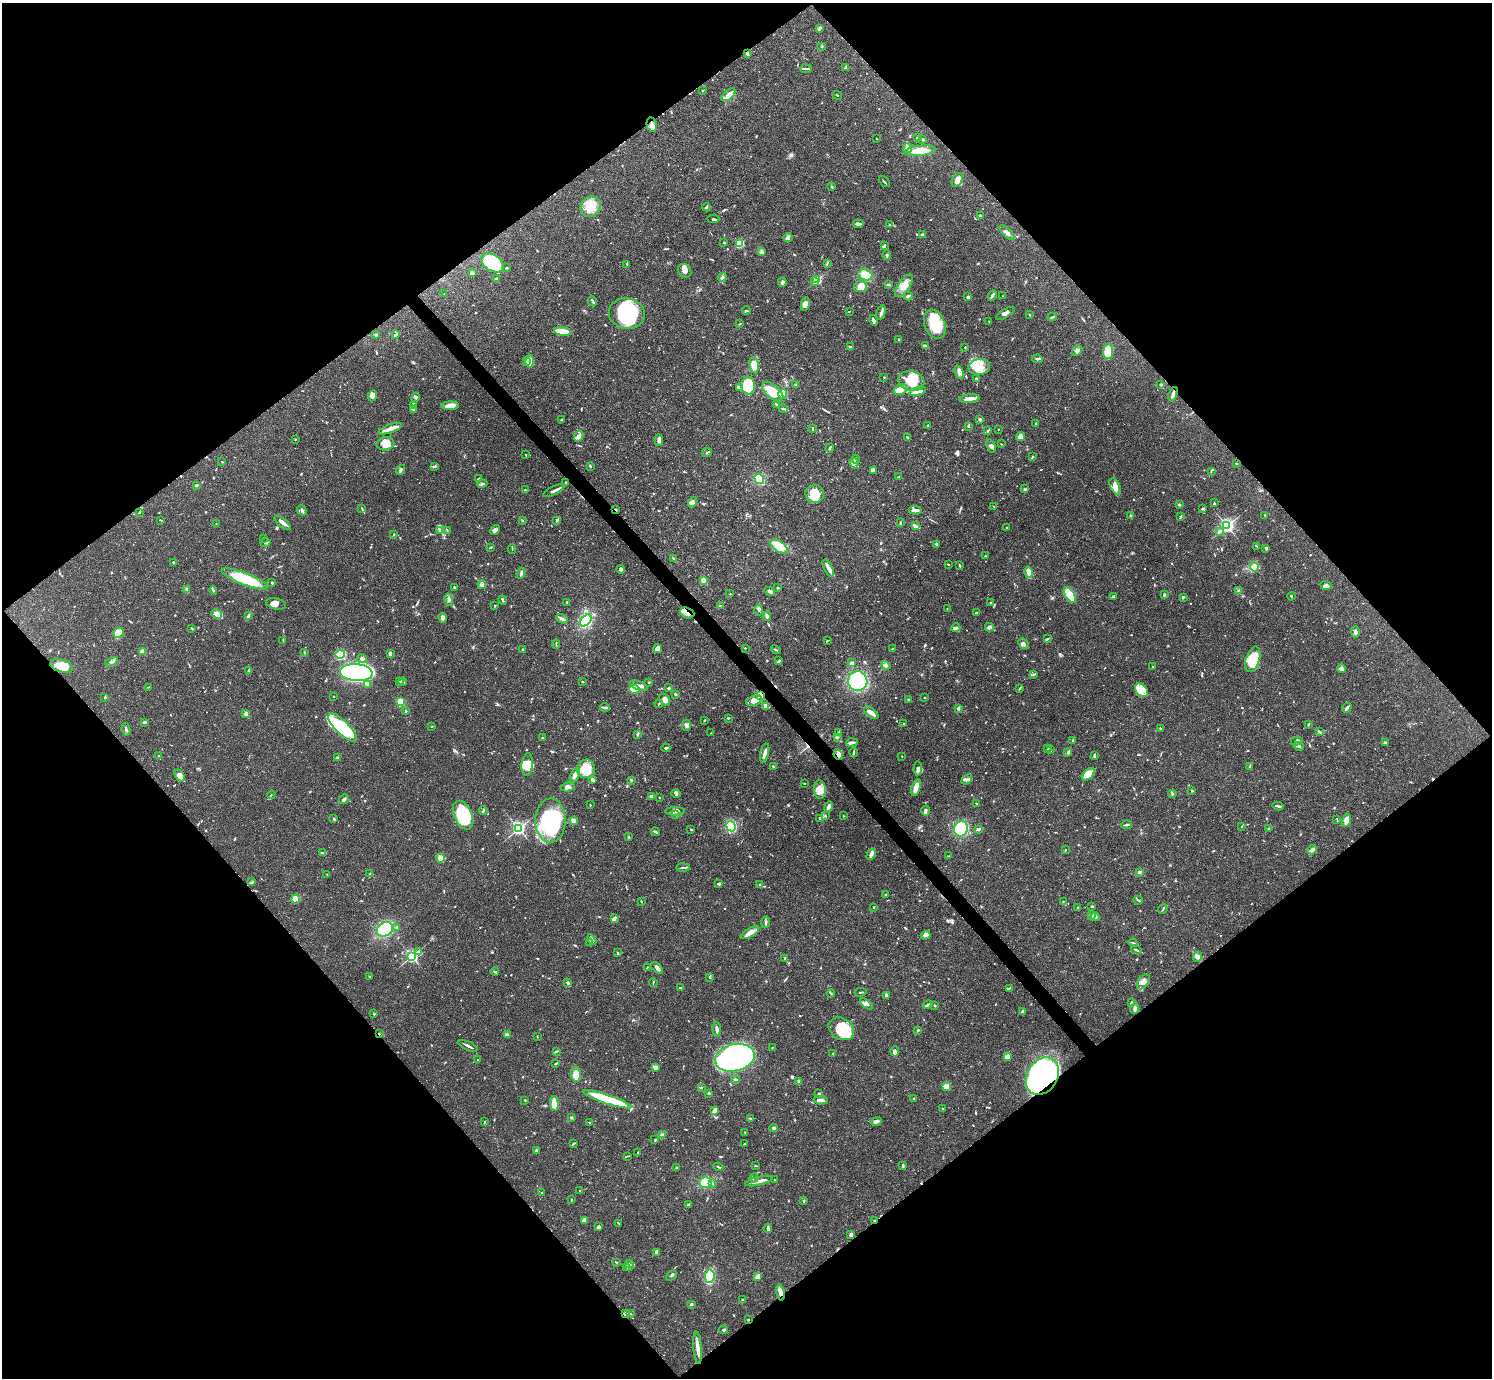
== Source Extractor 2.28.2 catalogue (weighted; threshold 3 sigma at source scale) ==
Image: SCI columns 1-5959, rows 159-5660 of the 5963 x 5960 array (HDU 1 of 3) = the unmasked area's bounding box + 8 px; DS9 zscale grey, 4 x 4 block average (1 PNG px = mean of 4 x 4 image px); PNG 1494 x 1380 px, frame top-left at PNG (2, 3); each listed source drawn as its Kron ellipse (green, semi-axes under 4 px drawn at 4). Shown black and unused: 50% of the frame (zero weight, under 3 of 4 exposures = <1% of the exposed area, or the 3 px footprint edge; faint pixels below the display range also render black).
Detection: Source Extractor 2.28.2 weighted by HDU 2 'WHT'. Background 0.0406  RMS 0.0027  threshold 0.012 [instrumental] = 3 sigma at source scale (4.5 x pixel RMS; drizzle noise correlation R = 1.50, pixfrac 1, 0.05/0.05 arcsec/px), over >= 5 px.
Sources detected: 1082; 7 too faint to see at this stretch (4 x 4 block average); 9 inside a brighter object's white glare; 7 cosmic-ray / hot-pixel residue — neither listed nor drawn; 27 coinciding with a brighter row at this scale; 88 inside a brighter listed object's ellipse — not listed separately; of the other 944, all 500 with FLUX_AUTO >= 1.01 (the completeness limit of this list) listed and drawn (444 fainter detections not listed), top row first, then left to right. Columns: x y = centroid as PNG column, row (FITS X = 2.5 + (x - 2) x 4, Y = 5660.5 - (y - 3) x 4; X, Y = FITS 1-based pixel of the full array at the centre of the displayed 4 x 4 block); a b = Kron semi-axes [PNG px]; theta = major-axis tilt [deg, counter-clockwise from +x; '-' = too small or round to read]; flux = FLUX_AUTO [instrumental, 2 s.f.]
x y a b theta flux
819 28 3 2 - 5.3
822 46 2 2 - 1.2
747 54 3 3 - 2.8
845 67 3 2 - 3.6
806 69 6 2 5 2.3
702 90 3 2 - 1
728 95 8 4 41 9.6
837 95 5 2 - 1.7
652 125 7 5 -76 7.8
877 138 2 2 - 1.1
918 138 2 2 - 5.6
923 139 3 2 - 1.8
907 148 5 3 - 7.1
920 151 16 5 6 30
957 180 7 5 60 10
884 182 6 2 -48 2
832 187 3 2 - 1.6
591 207 11 9 56 27
706 207 4 2 - 3
980 216 3 2 - 2.4
713 219 6 2 -3 1.8
858 224 5 3 - 4.4
890 225 3 2 - 2
1007 233 9 3 -45 5.7
923 235 4 2 - 5.9
788 238 5 4 - 3.9
724 243 2 2 - 4.7
740 243 2 2 - 63
884 246 3 2 - 4.1
761 252 3 3 - 5
887 255 4 2 - 2.2
492 263 12 8 -35 93
827 263 3 2 - 1.3
627 265 4 2 - 1.6
506 268 2 2 - 1.4
685 271 7 6 - 7.1
472 272 3 2 - 1.9
865 275 7 5 -20 23
722 277 4 3 - 3.1
496 279 2 2 - 12
817 280 2 2 - 150
815 281 2 2 - 14
782 282 4 3 - 3
889 285 3 2 - 1.7
861 286 6 6 - 18
904 286 13 6 55 16
444 294 2 2 - 1.3
992 295 5 2 - 4.4
908 296 4 2 - 3.5
1002 296 2 2 - 1.3
968 297 2 2 - 14
593 301 5 2 - 3.7
805 304 7 4 80 12
746 311 4 2 - 2.1
849 311 3 2 - 1
881 313 7 3 76 4.8
1005 313 10 3 30 4.8
627 314 18 15 -10 110
1030 314 2 2 - 2
1052 317 4 2 - 2.3
874 320 5 3 - 5
989 321 2 2 - 2.1
740 324 4 2 - 1.2
935 324 15 10 -68 50
562 331 8 2 -10 54
376 334 2 2 - 9
395 335 4 2 - 1.8
899 339 2 2 - 2.1
925 346 4 2 - 4.2
850 347 4 2 - 1.9
965 347 3 2 - 1.1
1077 351 6 3 47 4.2
1108 351 7 5 84 54
1037 359 5 2 - 2.1
527 361 3 2 - 1.8
530 361 6 3 -87 5.6
754 365 8 4 -79 14
979 367 11 8 4 22
959 372 7 4 -65 6.1
884 377 2 2 - 1
976 379 3 2 - 1.8
911 381 13 9 -16 43
1161 384 3 2 - 2.3
748 385 9 7 -82 67
795 385 3 2 - 2.3
739 388 3 2 - 1.4
900 390 7 4 27 11
773 391 13 6 -41 37
918 391 8 4 17 10
783 394 5 4 - 22
1173 394 7 3 67 5.3
372 396 6 3 67 5
415 397 4 3 - 3.5
970 399 10 2 6 15
776 404 3 2 - 2.2
413 405 3 2 - 1.4
450 406 9 4 3 14
413 409 2 2 - 2.4
783 409 4 2 - 4.1
980 419 3 2 - 4.1
561 420 3 2 - 1.3
1036 423 3 2 - 1.1
928 426 3 2 - 3
969 426 3 2 - 1.4
813 428 3 2 - 1.9
390 429 12 4 20 11
998 429 2 2 - 1
988 431 3 2 - 1.4
579 436 6 4 63 6.2
907 437 3 2 - 1.7
1021 437 4 4 - 8.3
295 439 2 2 - 1.1
659 440 6 3 -88 5.7
385 444 9 6 10 15
1001 444 2 2 - 1
991 446 7 4 -70 4.8
830 448 5 2 - 2.5
707 452 5 2 - 1.4
526 455 2 2 - 1.4
1032 457 3 2 - 1.4
856 459 4 3 - 2.7
222 462 2 2 - 1.2
854 463 5 3 - 4.3
1236 463 2 2 - 1.1
435 466 4 2 - 2.8
590 466 4 2 - 1.5
401 470 5 2 - 3
873 470 3 2 - 2
1211 471 3 2 - 1.1
899 477 3 2 - 1.2
478 479 3 2 - 1.8
759 479 5 4 - 31
566 482 2 2 - 1.1
482 484 5 3 - 3.2
196 485 3 2 - 3.9
1115 486 9 5 -64 11
1025 489 4 2 - 1.2
525 490 2 2 - 2
554 491 12 2 26 5.9
815 494 9 9 - 24
692 502 5 4 - 6.5
1214 503 2 2 - 1.2
1179 505 2 2 - 3
994 506 3 2 - 1.4
362 509 3 2 - 1.6
1202 509 4 2 - 1.8
302 510 5 2 - 3.6
615 510 2 2 - 2.2
915 510 6 3 -4 5.5
140 512 3 2 - 1.1
1265 515 2 2 - 1.8
1131 516 3 2 - 1.2
1181 517 4 2 - 1.8
161 520 3 2 - 1.3
557 520 4 3 - 2.9
522 521 3 2 - 1.3
216 523 2 2 - 1.3
283 523 10 3 -39 5.7
900 523 4 2 - 2.3
915 526 4 2 - 7.2
1227 526 3 3 - 400
1007 528 3 2 - 1.3
439 530 4 3 - 2.6
447 530 3 2 - 1
495 530 5 3 - 7.4
1219 531 3 2 - 3.3
394 535 2 2 - 1.5
264 538 2 2 - 1.2
265 543 5 2 - 1.5
936 544 3 2 - 2.8
1257 546 3 2 - 1.3
491 547 2 2 - 1.9
779 547 10 5 -34 26
1266 548 3 3 - 1.9
512 549 4 2 - 1.3
985 556 2 2 - 1.1
674 558 4 2 - 1.9
173 562 2 2 - 4.2
948 564 3 2 - 1.3
960 565 3 2 - 1.4
1254 567 5 4 - 5.3
828 568 10 4 -63 7.6
621 569 4 3 - 4.9
1029 572 6 2 -77 18
521 573 5 2 - 2.6
245 579 24 6 -21 80
703 580 4 3 - 4.6
272 583 3 2 - 2.2
482 585 4 3 - 3
1326 586 5 3 - 4.6
454 587 2 2 - 2.8
778 588 2 2 - 2.1
187 589 3 2 - 1.7
213 590 4 2 - 2.4
1239 590 3 2 - 1.7
770 591 5 3 - 4.4
730 594 2 2 - 1.2
1070 595 9 4 -56 91
1164 595 3 3 - 1.7
1113 596 4 2 - 2.3
1291 596 4 2 - 1.5
1183 597 4 2 - 1.5
449 600 6 2 -82 2.8
502 600 4 2 - 2.5
567 602 3 2 - 1.1
990 602 2 2 - 1.3
276 604 10 5 -12 8.5
495 606 3 2 - 1.3
720 606 2 2 - 3.2
947 608 2 2 - 1.5
759 610 5 3 - 3.1
687 613 7 5 -21 9.6
976 613 3 3 - 2
217 614 6 3 -37 16
248 616 3 3 - 2.4
767 616 4 3 - 2.8
443 618 5 2 - 5.1
562 619 6 2 -32 3.7
586 620 7 4 47 54
989 627 4 2 - 8
956 628 4 3 - 5.4
192 629 2 2 - 1.2
1355 632 5 4 - 4.1
118 633 6 5 - 18
1047 639 3 2 - 1.9
283 640 3 2 - 1
827 640 4 2 - 1.1
556 644 4 2 - 1.2
1023 644 6 4 -48 5
745 648 2 2 - 2.2
522 649 2 2 - 1.9
658 649 4 3 - 11
893 649 3 2 - 1.1
776 650 5 2 - 1.8
142 652 2 2 - 55
304 652 3 2 - 1.3
390 653 3 2 - 5.5
340 655 5 4 - 81
362 658 5 3 - 5.5
1253 659 13 7 72 58
779 661 3 2 - 4.6
112 662 7 2 25 3.5
852 663 3 2 - 4.4
886 665 5 3 - 3.4
61 666 11 6 -19 29
1153 667 2 2 - 1
1341 669 4 3 - 4.3
249 671 4 2 - 3.4
356 672 16 8 -4 610
1033 675 3 2 - 2.3
582 681 2 2 - 1.2
858 681 10 9 - 110
400 682 2 2 - 1.1
403 682 4 2 - 2.8
649 682 2 2 - 1.5
368 684 4 3 - 5.5
639 686 9 3 -18 7.2
148 687 4 2 - 1.2
669 688 2 2 - 4.5
1020 688 3 2 - 1.4
634 689 5 3 - 37
1141 690 7 5 -48 13
675 694 3 2 - 1.9
760 695 4 3 - 58
334 696 2 2 - 1
105 697 4 2 - 1.7
924 698 2 2 - 1.5
908 699 2 2 - 1.1
665 700 6 4 -49 9.2
754 700 8 5 19 15
401 702 4 3 - 35
659 704 4 2 - 1.7
765 706 4 3 - 3.9
605 707 5 3 - 3.3
958 708 3 2 - 2.6
1347 708 5 2 - 4.7
406 711 2 2 - 1.1
871 713 8 3 -37 14
246 714 4 3 - 9.4
728 718 3 2 - 1.8
704 720 3 2 - 1.7
144 722 3 2 - 3.5
904 724 2 2 - 1.8
686 725 5 4 - 4.2
1308 725 4 2 - 1.5
432 726 3 2 - 1.6
342 727 19 6 -45 74
1160 728 2 2 - 1.3
126 729 6 2 -79 3
1319 731 3 2 - 1.7
839 732 3 2 - 1.8
711 733 3 2 - 1.1
637 734 3 2 - 1.5
543 737 3 2 - 1.2
837 737 4 2 - 1.7
1073 740 2 2 - 1.5
1297 741 6 3 14 4
852 742 6 2 4 5
1386 743 3 2 - 4.1
1299 746 5 2 - 2.7
666 748 4 2 - 2.6
1048 749 2 2 - 1.1
1051 749 3 2 - 1.3
854 752 5 2 - 1.9
1068 752 4 2 - 1.9
765 753 9 2 76 8
838 755 5 4 - 8
1094 755 3 2 - 3
158 756 2 2 - 1.1
902 756 2 2 - 1.2
338 758 3 2 - 3.4
527 765 11 5 83 20
1250 766 4 2 - 2.3
773 767 3 2 - 1.4
918 768 7 4 87 6.1
586 769 9 9 - 34
1088 774 7 4 41 30
575 775 8 4 65 9.5
180 776 7 4 -55 10
967 779 6 3 40 5
592 780 3 2 - 6.2
631 780 4 2 - 1.6
804 783 2 2 - 1.1
568 787 7 3 12 6.6
916 788 9 3 74 18
820 789 9 6 -83 14
1192 790 2 2 - 2.1
676 793 4 3 - 3.9
1172 794 4 3 - 2.1
271 795 4 2 - 1.2
651 796 4 2 - 3.8
659 798 2 2 - 1.9
344 799 5 2 - 4.6
976 803 3 2 - 1.1
590 805 2 2 - 1
1278 806 6 2 -11 2.8
829 807 5 3 - 5.9
483 810 4 2 - 2.6
675 811 10 3 1 5.6
926 811 5 3 - 4.9
675 814 3 2 - 1.3
463 815 15 9 -66 71
825 815 2 2 - 1.2
843 816 2 2 - 1.2
820 818 3 2 - 2.1
334 819 3 2 - 1.7
1337 819 4 2 - 1.1
550 820 22 15 89 130
1346 820 7 3 77 15
574 821 4 3 - 5.3
1126 825 6 2 10 2.4
731 826 5 4 - 60
1241 826 3 2 - 1.3
519 828 2 2 - 380
1268 828 2 2 - 1.1
691 829 2 2 - 1
961 829 8 7 - 78
978 829 4 2 - 4.1
655 832 4 2 - 3
628 837 2 2 - 1.9
1065 850 3 2 - 1.3
1312 850 5 3 - 7.2
322 852 2 2 - 1.4
871 854 6 3 60 4.6
949 856 3 2 - 1.2
441 858 4 4 - 13
683 867 7 2 1 3.1
1139 872 3 2 - 2.8
370 873 3 2 - 2.4
327 874 2 2 - 1.2
252 882 4 2 - 1.7
719 884 4 3 - 2.3
760 884 2 2 - 3.8
886 895 2 2 - 1.1
296 899 4 3 - 35
1138 900 5 2 - 2
641 901 2 2 - 1.2
1063 901 2 2 - 1.2
1092 906 2 2 - 2.8
874 907 2 2 - 1.1
1078 908 2 2 - 3.2
1163 909 5 2 - 1.9
1092 915 3 3 - 5
1095 917 4 3 - 4.6
614 919 4 2 - 3.6
765 922 5 2 - 2.8
397 928 2 2 - 1.6
385 929 8 6 33 110
750 933 10 4 30 13
925 935 5 4 - 4.5
592 939 6 3 -61 3.7
590 943 2 2 - 1.2
1133 943 4 2 - 2.1
1136 950 5 2 - 2
418 952 3 2 - 1.7
618 953 3 2 - 1.9
412 956 3 2 - 280
1198 957 5 4 - 5.1
785 958 2 2 - 1.1
647 967 2 2 - 1.3
657 968 7 3 -42 5.5
495 971 4 2 - 2
370 977 3 2 - 1.2
710 977 2 2 - 2.3
653 982 4 2 - 1.2
1143 982 8 5 54 9.8
568 983 3 2 - 3.2
680 988 3 2 - 1.2
1009 988 3 2 - 1.7
860 992 6 2 11 1.9
831 993 4 2 - 2.5
886 995 3 2 - 5.1
1131 1002 2 2 - 1.2
867 1004 7 3 -36 5.3
928 1005 5 2 - 3.5
935 1006 2 2 - 2.2
1135 1009 5 4 - 4.6
1023 1012 4 3 - 6
374 1014 2 2 - 2.3
717 1029 7 2 -83 6.6
841 1029 13 10 -33 73
918 1030 3 2 - 2.2
379 1034 2 2 - 1.6
507 1035 2 2 - 1.1
537 1037 3 2 - 1.2
468 1046 10 2 -24 4.3
772 1047 2 2 - 1.1
556 1051 4 2 - 2.3
895 1051 5 3 - 6.9
833 1053 2 2 - 1
1007 1056 2 2 - 51
735 1058 20 13 14 300
478 1060 2 2 - 1.3
556 1063 3 2 - 1.7
655 1067 3 3 - 7.7
576 1075 7 5 -89 14
1042 1076 20 15 58 530
735 1079 4 2 - 2.9
799 1082 3 3 - 2.5
946 1087 4 3 - 27
701 1088 2 2 - 1.9
709 1093 2 2 - 8.2
819 1094 4 2 - 1.6
914 1098 2 2 - 1.2
607 1099 25 4 -19 110
525 1100 3 2 - 2.3
821 1100 7 2 -7 4.2
554 1104 7 3 -86 28
943 1108 2 2 - 1.8
714 1111 4 3 - 4.8
571 1118 3 2 - 2.5
750 1119 2 2 - 1.2
876 1121 6 3 17 4.5
485 1122 3 2 - 1.5
589 1122 2 2 - 1
773 1128 4 2 - 2.2
745 1132 2 2 - 2
662 1135 3 3 - 2.8
655 1140 3 2 - 1.7
573 1143 4 2 - 1.7
744 1143 3 2 - 1.1
536 1151 2 2 - 1.4
638 1152 3 2 - 1.2
627 1156 3 2 - 1.1
755 1166 2 2 - 1.2
903 1166 3 2 - 1.4
677 1167 3 2 - 2.1
718 1167 5 2 - 1.7
754 1178 4 2 - 1.1
774 1180 2 2 - 1
759 1181 14 2 13 12
706 1182 6 5 - 37
712 1184 3 2 - 1.7
580 1191 2 2 - 1.2
542 1193 2 2 - 2.3
571 1200 2 2 - 1.6
804 1200 2 2 - 1.1
688 1204 3 2 - 1.1
584 1220 4 3 - 6.8
874 1220 2 2 - 1.8
618 1223 4 2 - 1.1
598 1227 3 2 - 7
768 1228 5 2 - 4.5
851 1234 4 2 - 4.8
656 1252 3 3 - 3.3
616 1263 2 2 - 1
629 1264 3 2 - 1.9
629 1267 3 2 - 1.4
627 1268 3 2 - 2
671 1275 6 2 46 3
710 1276 7 5 85 44
757 1277 4 3 - 11
780 1292 8 3 -75 11
743 1299 4 2 - 1.2
691 1304 3 2 - 2.1
626 1314 3 3 - 3.7
630 1314 2 2 - 1.1
748 1320 2 2 - 5.9
724 1330 4 2 - 2
698 1347 16 3 -85 13
Overlapping masked pixels (flux is a lower limit): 12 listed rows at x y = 652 125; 615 510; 687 613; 61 666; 760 695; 838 755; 379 1034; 1042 1076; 874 1220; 780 1292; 626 1314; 748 1320
Diffuse or blended objects may show on this block-average render without a row.